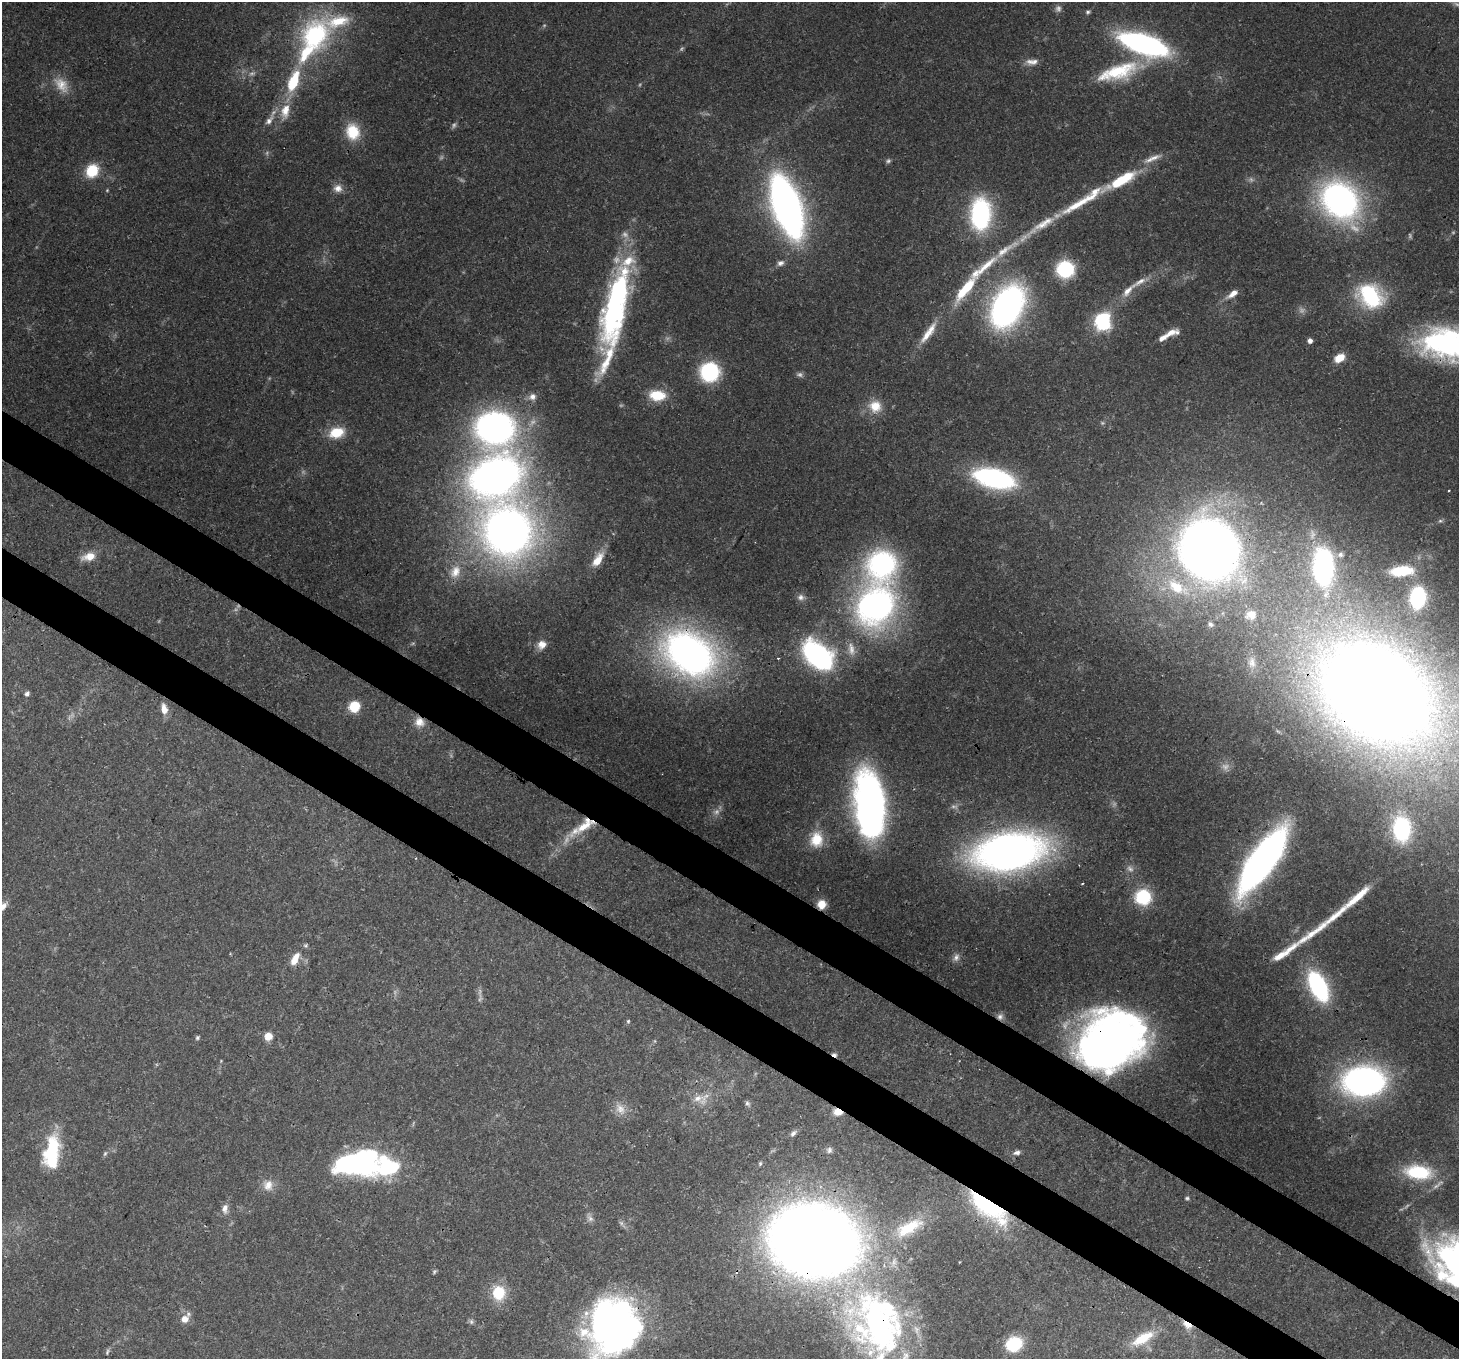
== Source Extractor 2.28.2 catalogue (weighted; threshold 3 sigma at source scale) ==
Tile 6 of 4 x 4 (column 2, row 2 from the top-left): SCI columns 1529-2985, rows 3065-4421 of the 5968 x 6059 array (HDU 1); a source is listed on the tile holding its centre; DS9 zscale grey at full resolution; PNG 1461 x 1361 px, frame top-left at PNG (2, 2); no overlay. Shown black and unused: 7% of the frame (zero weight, under 3 of 4 exposures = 7% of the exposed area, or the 3 px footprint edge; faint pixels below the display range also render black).
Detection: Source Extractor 2.28.2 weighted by HDU 2 'WHT'; one run over the whole footprint, this tile lists its part. Background 0.0541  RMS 0.0029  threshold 0.0131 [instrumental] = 3 sigma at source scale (4.5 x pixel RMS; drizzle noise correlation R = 1.50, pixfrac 1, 0.0396/0.0396 arcsec/px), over >= 5 px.
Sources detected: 167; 22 too faint to see at this stretch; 8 inside a brighter object's white glare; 1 cosmic-ray / hot-pixel residue — not listed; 20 inside a brighter listed object's ellipse — not listed separately; the other 116 listed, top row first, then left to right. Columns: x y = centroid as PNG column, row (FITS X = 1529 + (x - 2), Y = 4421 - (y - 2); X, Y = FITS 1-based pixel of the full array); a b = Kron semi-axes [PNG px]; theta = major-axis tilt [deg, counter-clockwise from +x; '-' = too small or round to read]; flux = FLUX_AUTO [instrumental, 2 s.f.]
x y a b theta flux
1088 12 6 5 - 0.58
315 35 37 32 72 39
1144 44 41 15 -18 82
1032 62 17 8 2 2.2
1118 72 54 19 17 19
293 81 23 10 69 13
61 85 24 14 -54 5.1
285 111 23 12 77 5.9
269 121 13 7 49 1.9
353 132 19 16 -76 8.9
1154 158 21 7 16 2.6
888 161 7 5 26 0.62
92 171 13 11 55 9.5
1120 181 35 11 29 14
338 188 12 11 - 2.3
1340 200 38 30 -49 95
1077 204 60 9 30 12
787 206 45 19 -71 200
980 214 29 19 87 43
780 263 10 7 22 1.3
983 268 99 13 45 17
1065 269 14 14 - 21
1128 291 20 8 47 3
1233 294 15 6 34 2.5
1370 296 28 21 -45 26
1007 306 30 19 63 140
614 307 85 25 76 64
1102 321 15 13 -74 28
1170 333 19 7 15 3
927 335 25 9 53 4.5
1310 341 5 5 - 1.5
1451 345 65 34 -17 69
1339 358 11 8 30 4.5
709 372 14 14 - 31
657 395 18 11 -4 8.6
532 397 11 9 31 1.9
875 406 17 16 - 5.7
495 428 42 38 -11 93
337 432 19 13 13 7.5
495 476 46 35 24 170
994 478 39 18 -14 50
1449 490 3 2 - 0.26
1440 521 6 5 - 0.59
508 531 44 41 -62 200
1208 549 48 44 -49 290
1340 554 7 7 - 0.98
89 557 18 9 16 4.4
598 559 22 10 57 4.5
882 564 30 29 - 54
1323 566 26 15 -90 61
1402 571 23 10 4 9.7
455 572 19 13 63 4.6
1177 587 32 16 -32 14
800 597 9 8 - 1.2
1418 597 13 9 82 36
875 606 39 33 63 100
1251 615 11 9 6 2.4
1210 624 7 6 - 0.87
542 645 12 11 - 2.7
689 653 48 34 -33 160
818 655 22 14 -43 82
778 658 3 3 - 0.3
1252 663 13 9 -78 1.9
1375 693 95 69 -34 650
27 694 7 5 56 0.86
354 706 10 9 - 8.7
164 709 12 7 -78 3
419 722 13 13 - 3.5
871 803 57 27 -79 120
585 825 38 13 37 12
1402 829 25 17 -89 26
816 839 19 15 84 7
1009 851 53 29 9 210
1263 860 55 18 55 170
1143 897 16 15 - 15
821 904 8 7 - 4.3
3 906 11 7 58 1.5
1313 933 64 8 35 8.8
956 957 10 6 73 1.2
295 959 18 8 64 4.2
1318 986 24 12 -63 45
1000 1017 8 8 - 1.1
628 1021 6 5 - 0.46
268 1036 7 7 - 3.7
197 1038 7 5 48 0.54
1110 1042 52 40 32 250
1364 1081 28 20 2 130
697 1098 27 12 -17 4.8
747 1103 8 6 -45 0.72
620 1109 18 11 -59 3.4
838 1112 10 7 -13 3.1
793 1133 9 6 43 1
829 1150 9 8 - 1.1
1017 1152 9 6 15 1.2
105 1154 6 5 - 0.54
52 1155 33 21 89 19
760 1164 7 4 64 0.49
362 1165 36 23 2 37
1418 1172 33 17 -7 18
268 1185 15 14 - 3.4
1187 1198 6 5 - 0.49
987 1205 44 17 -36 42
225 1208 12 8 82 1.9
590 1218 11 7 -54 1.2
621 1223 7 6 - 0.78
909 1228 44 17 29 14
814 1240 74 58 -10 460
434 1271 6 5 - 0.47
499 1293 17 15 -81 9.7
184 1319 11 9 36 2.8
471 1322 8 6 -89 0.74
881 1325 92 63 -81 110
1187 1325 13 7 -32 3
613 1327 44 41 44 190
1143 1338 31 12 30 8.7
1014 1344 15 13 23 15
Overlapping masked pixels (flux is a lower limit): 15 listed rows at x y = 1451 345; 689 653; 1375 693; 419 722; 585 825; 1263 860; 821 904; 1000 1017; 1110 1042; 838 1112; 987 1205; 814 1240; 881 1325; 1187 1325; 613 1327
Isophote crosses this tile's border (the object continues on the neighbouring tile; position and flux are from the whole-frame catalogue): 4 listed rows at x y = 1451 345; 3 906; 881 1325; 613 1327